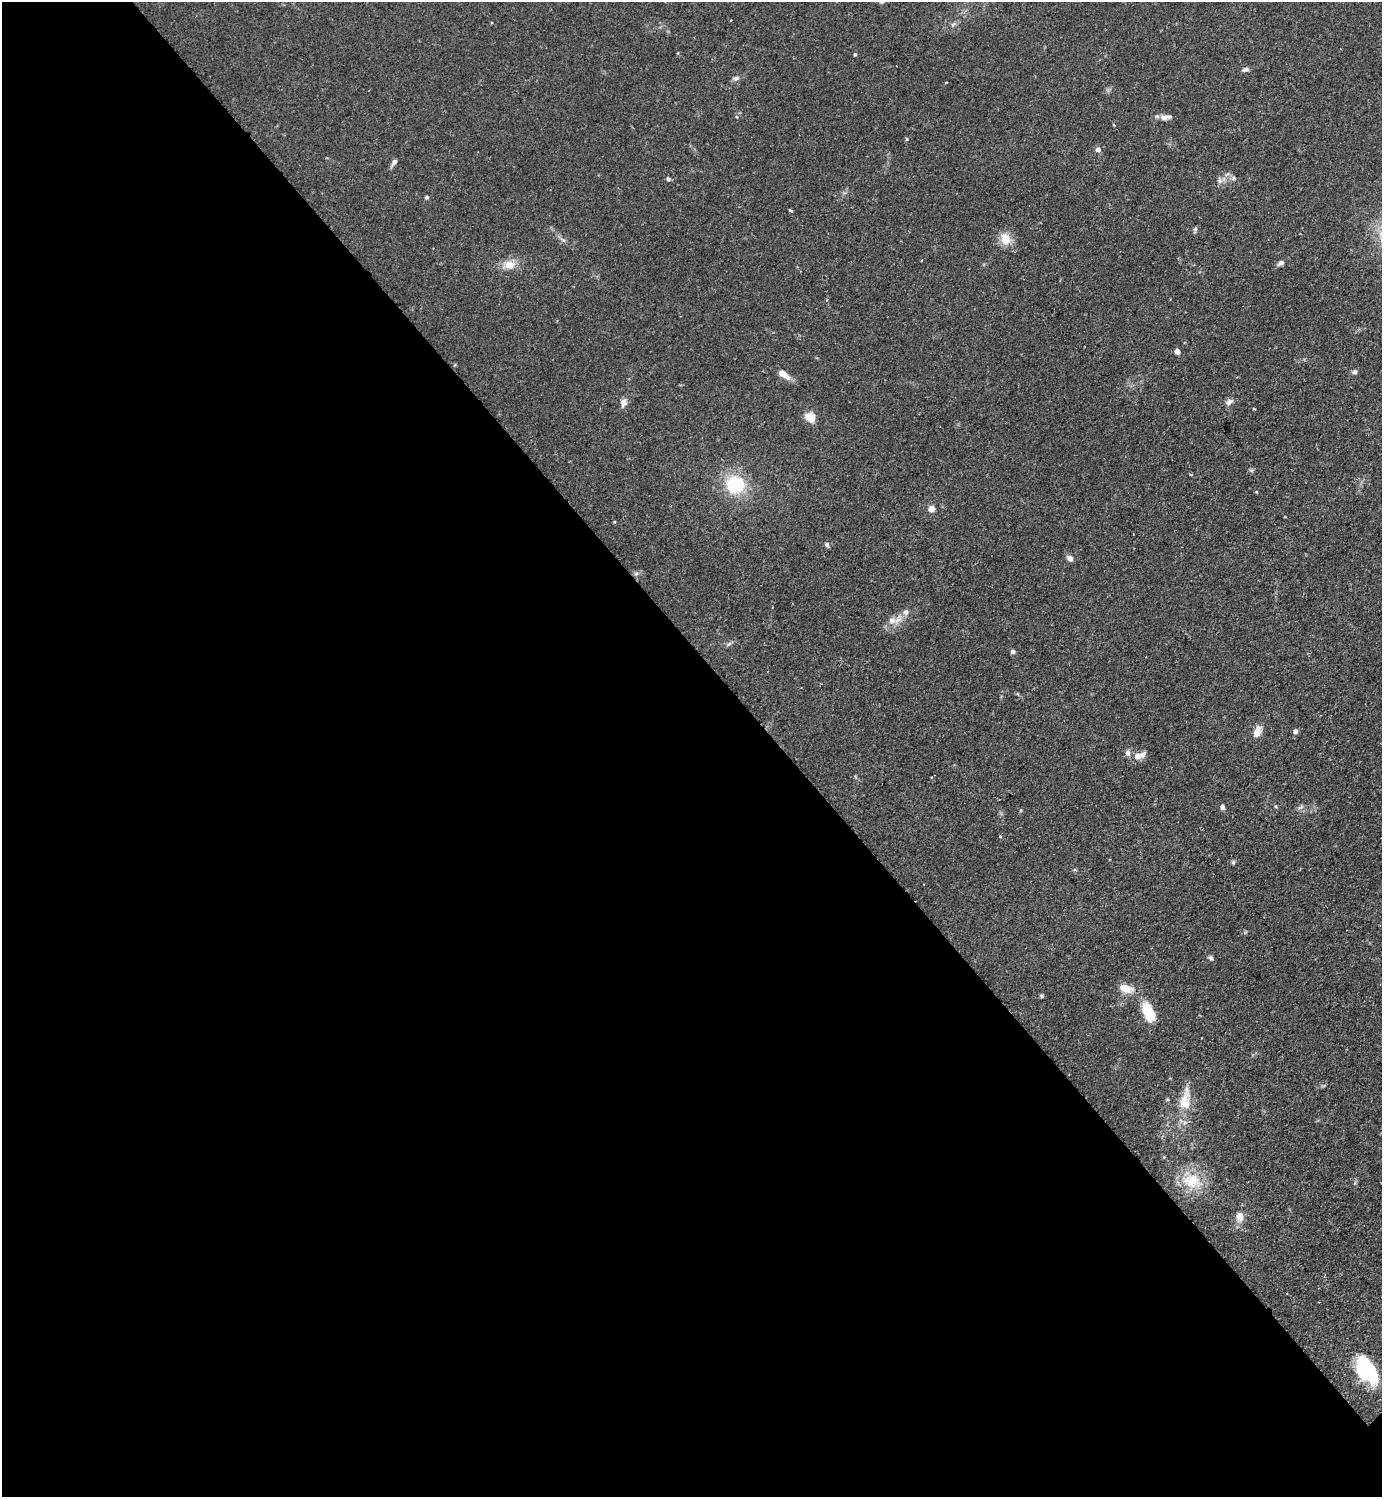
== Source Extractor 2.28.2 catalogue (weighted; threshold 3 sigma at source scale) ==
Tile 9 of 4 x 4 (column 1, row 3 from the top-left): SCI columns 160-1539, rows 1498-2992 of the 5983 x 5984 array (HDU 1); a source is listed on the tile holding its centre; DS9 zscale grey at full resolution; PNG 1384 x 1499 px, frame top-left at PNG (2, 2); no overlay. Shown black and unused: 56% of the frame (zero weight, under 2 of 3 exposures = <1% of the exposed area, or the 3 px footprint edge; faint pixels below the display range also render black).
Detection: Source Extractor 2.28.2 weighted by HDU 2 'WHT'; one run over the whole footprint, this tile lists its part. Background 0.0841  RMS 0.006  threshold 0.0271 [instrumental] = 3 sigma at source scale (4.5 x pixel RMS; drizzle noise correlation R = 1.50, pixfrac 1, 0.05/0.05 arcsec/px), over >= 5 px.
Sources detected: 55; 1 cosmic-ray / hot-pixel residue — not listed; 2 inside a brighter listed object's ellipse — not listed separately; the other 52 listed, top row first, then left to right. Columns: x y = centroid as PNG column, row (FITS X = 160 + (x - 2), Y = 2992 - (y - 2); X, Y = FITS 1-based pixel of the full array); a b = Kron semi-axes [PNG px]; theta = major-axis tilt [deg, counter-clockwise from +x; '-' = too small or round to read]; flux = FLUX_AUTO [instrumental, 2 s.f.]
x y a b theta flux
882 2 6 5 - 1
953 24 7 4 37 1.3
855 54 5 4 - 0.76
1245 69 7 6 - 2.2
736 78 9 5 15 1.8
946 82 3 2 - 0.84
1164 117 11 8 -3 3.4
907 139 4 3 - 1.1
1098 149 6 6 - 2.1
394 162 10 5 55 2.2
668 179 6 5 - 1.2
1220 180 11 5 -80 2
426 197 5 4 - 1.3
791 210 4 3 - 1.3
1195 229 7 5 89 1.1
1005 239 17 14 -72 8.2
922 260 3 2 - 0.48
1281 263 8 5 36 1.9
510 265 15 12 11 7.7
1177 351 5 4 - 3.7
1355 372 7 6 - 1.4
784 374 16 7 -34 5.7
624 402 10 7 71 3.7
1229 402 11 7 33 2.4
1254 409 3 3 - 0.57
810 417 13 9 -37 7.2
735 484 15 15 - 36
931 509 5 5 - 6.7
827 544 6 5 - 1.6
1070 558 7 6 - 2.8
636 573 7 4 2 1.2
906 612 8 7 - 2.5
892 620 13 9 -10 4.8
729 644 9 3 45 1.1
1013 651 6 5 - 1.4
1295 731 5 5 - 2
1257 732 15 9 66 5.4
1127 753 7 6 - 2.5
1138 756 11 9 25 3.8
931 777 3 2 - 0.43
1222 807 7 5 -68 1.6
1301 807 9 5 27 1.6
1000 836 3 3 - 0.78
1233 862 6 5 - 0.95
1211 958 6 5 - 1.5
1125 988 19 10 -16 8.3
1042 996 5 4 - 0.81
1149 1013 17 9 -65 26
1185 1100 36 15 82 15
1192 1181 25 20 -1 18
1240 1216 11 8 -85 6
1366 1370 29 17 -57 41
Isophote crosses this tile's border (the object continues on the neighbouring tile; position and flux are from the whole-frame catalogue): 1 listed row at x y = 882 2